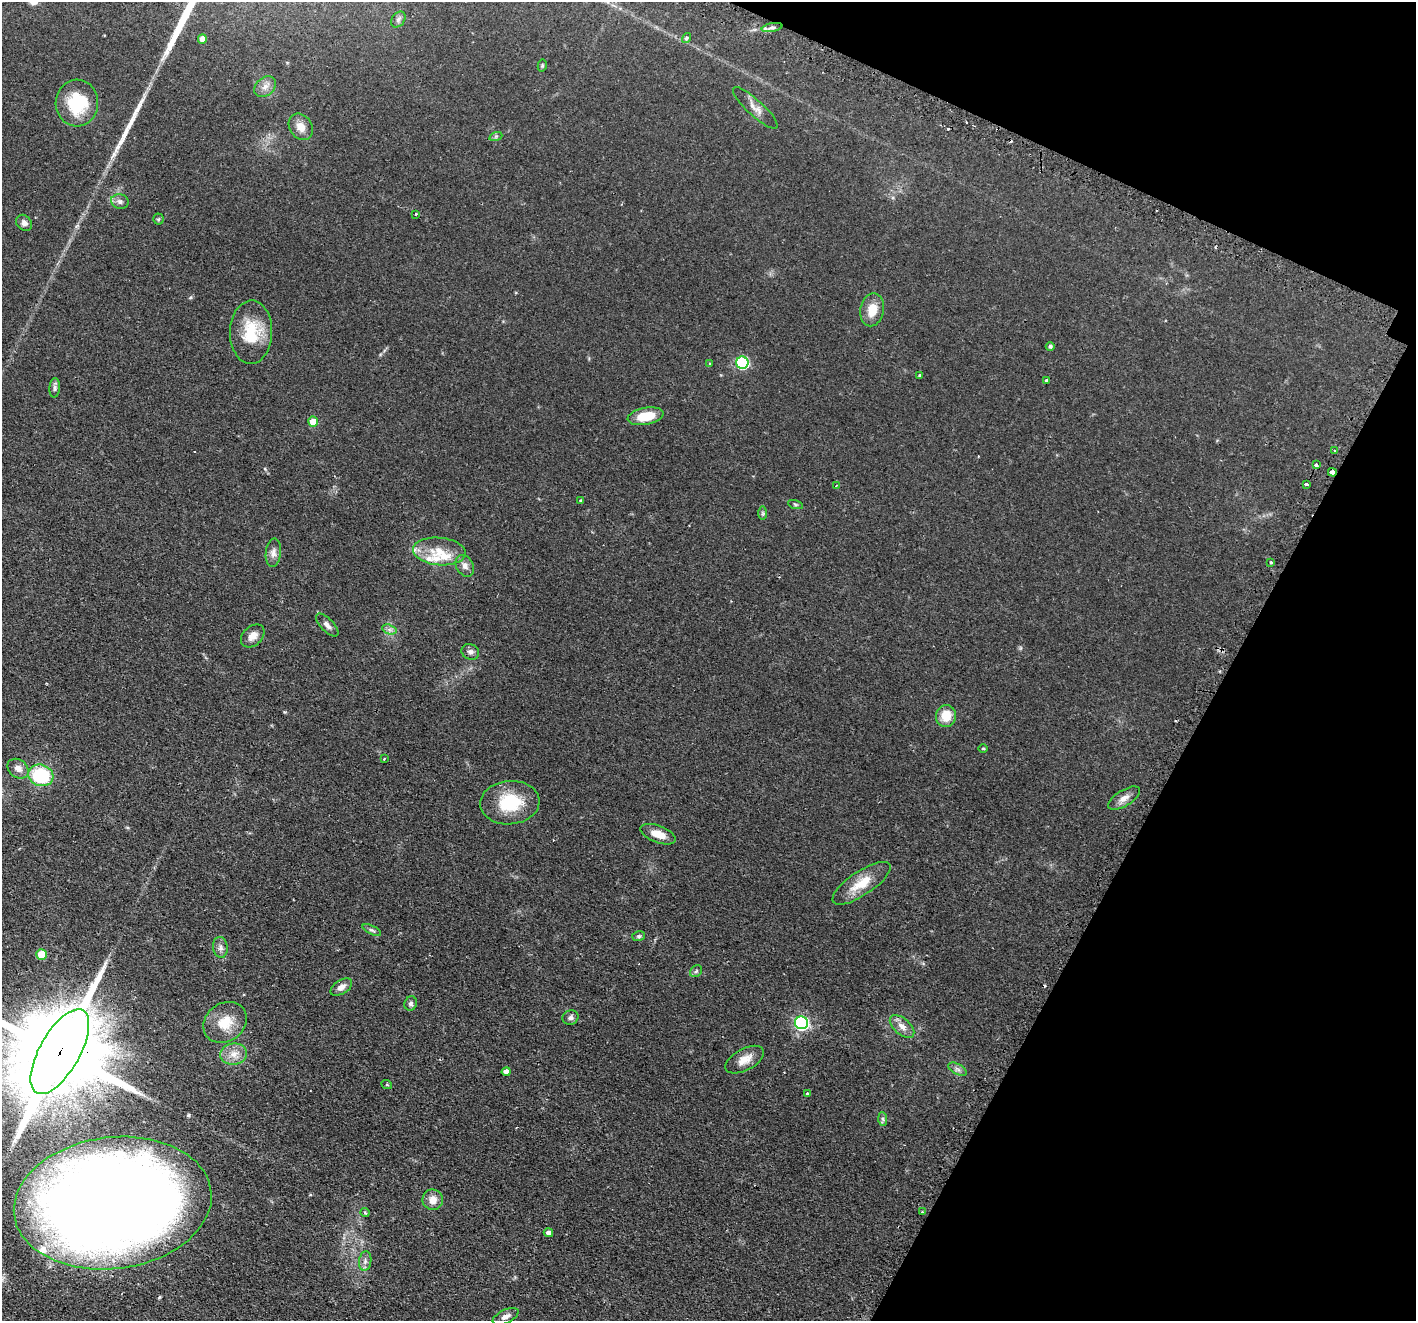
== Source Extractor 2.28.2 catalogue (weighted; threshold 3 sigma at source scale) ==
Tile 8 of 4 x 4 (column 4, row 2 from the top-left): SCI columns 4288-5701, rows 2812-4130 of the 5744 x 5759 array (HDU 1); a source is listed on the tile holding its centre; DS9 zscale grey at full resolution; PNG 1418 x 1323 px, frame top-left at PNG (2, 2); each listed source drawn as its Kron ellipse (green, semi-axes under 4 px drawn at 4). Shown black and unused: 20% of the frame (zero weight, under 2 of 3 exposures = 4% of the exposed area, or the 3 px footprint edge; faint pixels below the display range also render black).
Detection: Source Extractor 2.28.2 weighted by HDU 2 'WHT'; one run over the whole footprint, this tile lists its part. Background 0.0598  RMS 0.006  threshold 0.0269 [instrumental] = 3 sigma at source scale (4.5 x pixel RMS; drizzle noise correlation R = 1.50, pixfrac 1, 0.05/0.05 arcsec/px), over >= 5 px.
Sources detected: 85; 5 cosmic-ray / hot-pixel residue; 1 long thin detection or spike segment (spike, bleed or trail) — neither listed nor drawn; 4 inside a brighter listed object's ellipse — not listed separately; the other 75 listed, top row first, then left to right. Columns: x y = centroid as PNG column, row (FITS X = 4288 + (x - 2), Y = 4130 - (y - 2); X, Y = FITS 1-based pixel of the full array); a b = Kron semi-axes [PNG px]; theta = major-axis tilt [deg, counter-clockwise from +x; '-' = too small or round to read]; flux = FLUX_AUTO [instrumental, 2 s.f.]
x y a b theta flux
398 19 9 6 52 1.6
772 27 10 4 11 2.2
686 38 5 4 - 1.7
202 39 5 4 - 5.8
542 66 6 4 79 0.68
265 87 12 9 42 3.9
77 103 23 21 87 27
755 108 29 8 -43 4.8
301 127 14 11 -56 5.9
496 136 6 4 19 0.86
120 201 9 7 -16 2.1
416 214 3 3 - 0.66
158 219 5 5 - 0.75
24 223 9 7 -47 2.2
872 310 16 12 79 8.5
251 332 32 21 89 22
1050 346 4 4 - 1.2
710 363 3 2 - 0.67
742 363 6 6 - 56
919 375 3 3 - 1.1
1046 381 3 3 - 1.5
55 388 9 5 87 1.5
645 416 18 8 11 14
313 422 5 5 - 8.8
1335 450 3 3 - 1.1
1316 465 4 3 - 1.9
1332 472 4 3 - 5.2
1306 484 4 3 - 1.9
836 486 3 2 - 0.43
581 500 3 3 - 1.1
795 504 8 3 -19 0.82
763 513 7 4 90 0.98
439 551 26 13 -5 12
273 553 14 7 85 3.4
1271 562 3 3 - 1.1
465 566 11 8 -61 3.2
327 625 14 6 -46 2.7
389 629 7 4 -19 1.7
253 636 13 9 42 4.8
470 652 9 7 -25 2
946 716 11 10 - 9.7
983 749 4 3 - 0.62
384 759 3 3 - 0.48
18 769 11 9 -36 3.8
41 775 13 10 -17 37
1124 798 18 8 31 3.9
510 803 30 21 5 25
658 834 18 8 -21 7.1
861 883 34 12 34 14
372 930 10 4 -25 1.3
639 936 6 5 - 0.99
220 947 10 7 -81 2.5
41 954 5 5 - 14
696 971 7 5 45 1.1
341 987 12 7 32 3.2
411 1003 7 6 - 1.6
570 1017 8 7 - 1.8
225 1022 23 19 37 14
801 1023 6 6 - 95
902 1026 15 8 -42 4.5
60 1052 47 20 60 16000
234 1054 13 10 7 6
745 1060 21 10 29 6.5
957 1069 10 5 -27 1.9
506 1072 4 4 - 3.1
387 1085 5 3 - 0.64
807 1094 3 3 - 1.7
883 1119 7 4 -88 1.1
433 1200 10 10 - 5.4
113 1203 99 66 7 1200
922 1212 2 2 - 0.48
365 1213 5 3 - 0.83
548 1233 5 4 - 2.1
365 1261 10 6 83 2.3
506 1316 14 6 25 3.3
Overlapping masked pixels (flux is a lower limit): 3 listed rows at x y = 1332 472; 60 1052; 113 1203
Isophote crosses this tile's border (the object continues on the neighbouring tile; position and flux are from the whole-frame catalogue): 2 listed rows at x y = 60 1052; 113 1203